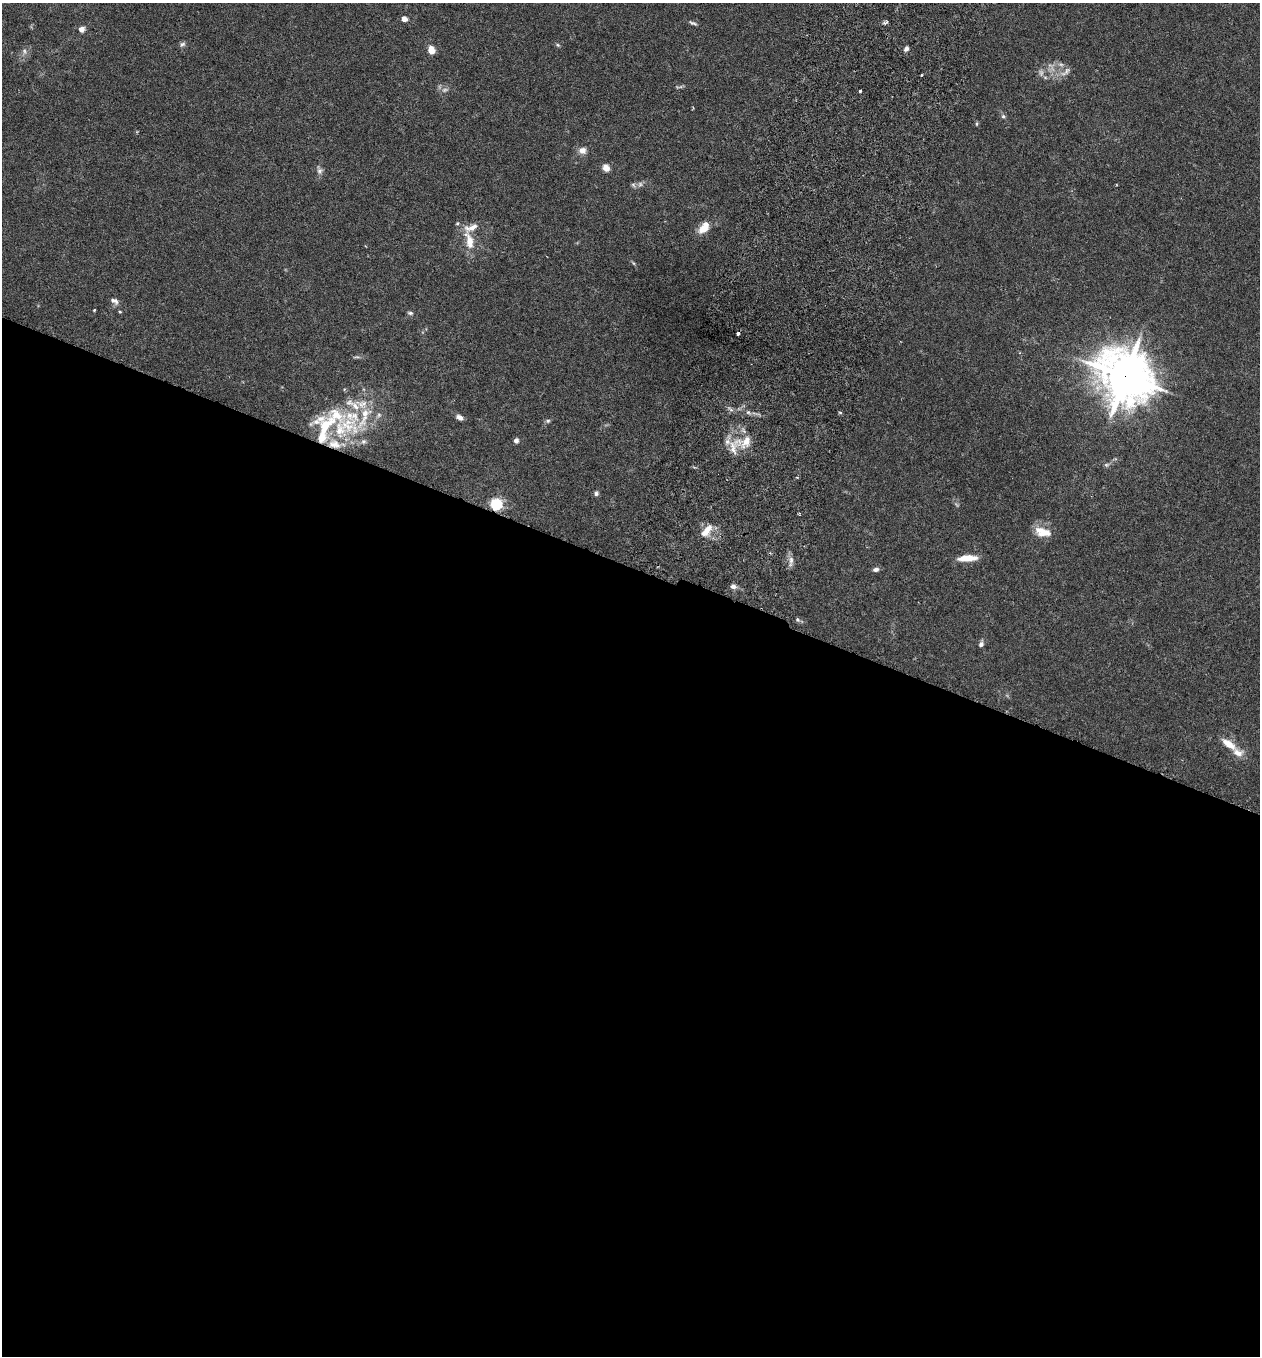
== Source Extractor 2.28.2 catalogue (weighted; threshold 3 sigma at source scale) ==
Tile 14 of 4 x 4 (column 2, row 4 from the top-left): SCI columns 1450-2707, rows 29-1382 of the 5545 x 5467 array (HDU 1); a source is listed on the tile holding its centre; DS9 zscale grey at full resolution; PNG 1262 x 1358 px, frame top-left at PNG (2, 3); no overlay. Shown black and unused: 58% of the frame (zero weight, under 3 of 6 exposures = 3% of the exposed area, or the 3 px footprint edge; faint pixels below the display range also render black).
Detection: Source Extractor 2.28.2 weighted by HDU 2 'WHT'; one run over the whole footprint, this tile lists its part. Background 0.0176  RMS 0.002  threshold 0.00801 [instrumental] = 3 sigma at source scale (4.09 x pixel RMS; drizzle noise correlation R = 1.36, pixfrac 0.8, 0.05/0.05 arcsec/px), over >= 5 px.
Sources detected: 69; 6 too faint to see at this stretch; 2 cosmic-ray / hot-pixel residue — not listed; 13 inside a brighter listed object's ellipse — not listed separately; the other 48 listed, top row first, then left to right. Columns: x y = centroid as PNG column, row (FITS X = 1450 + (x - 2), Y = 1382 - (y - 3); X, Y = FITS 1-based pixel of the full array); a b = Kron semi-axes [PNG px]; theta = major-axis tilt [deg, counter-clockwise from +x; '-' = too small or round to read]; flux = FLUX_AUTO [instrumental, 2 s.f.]
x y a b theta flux
404 19 4 4 - 1.8
693 23 11 4 -22 0.45
885 23 6 4 18 0.37
81 29 7 7 - 0.91
182 44 8 6 34 0.47
558 45 6 5 - 0.28
906 49 7 5 62 0.58
431 50 9 7 -72 1.8
24 51 9 6 -63 0.63
1067 70 12 7 60 0.89
679 87 11 3 2 0.36
860 91 3 3 - 0.49
1003 116 5 5 - 0.33
976 124 5 3 - 0.23
582 150 11 9 -6 1.2
606 168 8 6 -58 1.5
320 171 9 8 - 0.72
633 185 7 6 - 0.39
703 229 16 10 28 2.1
469 241 28 11 -74 3.4
633 263 6 4 -70 0.22
114 301 12 6 -32 0.8
94 310 3 3 - 0.23
120 312 4 4 - 0.18
410 313 8 5 -8 0.37
1125 376 20 18 -44 570
362 404 23 12 -12 3.3
748 412 6 5 - 0.41
840 413 5 3 - 0.2
379 415 8 5 37 0.49
459 417 8 5 -26 0.85
548 421 6 5 - 0.35
347 425 43 25 -31 11
322 437 15 13 56 2.9
516 440 5 5 - 0.67
746 442 20 12 60 3
1107 465 7 5 19 0.4
596 493 7 5 84 0.46
496 504 6 5 - 29
707 531 19 9 50 2.3
1042 532 21 11 -14 2.9
967 558 18 6 4 3.6
791 560 12 6 -90 0.97
876 569 8 5 9 0.58
733 586 7 6 - 0.82
797 620 6 5 - 0.33
981 644 8 6 70 0.6
1229 744 22 8 -35 2.7
Overlapping masked pixels (flux is a lower limit): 3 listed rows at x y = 1125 376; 322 437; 496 504